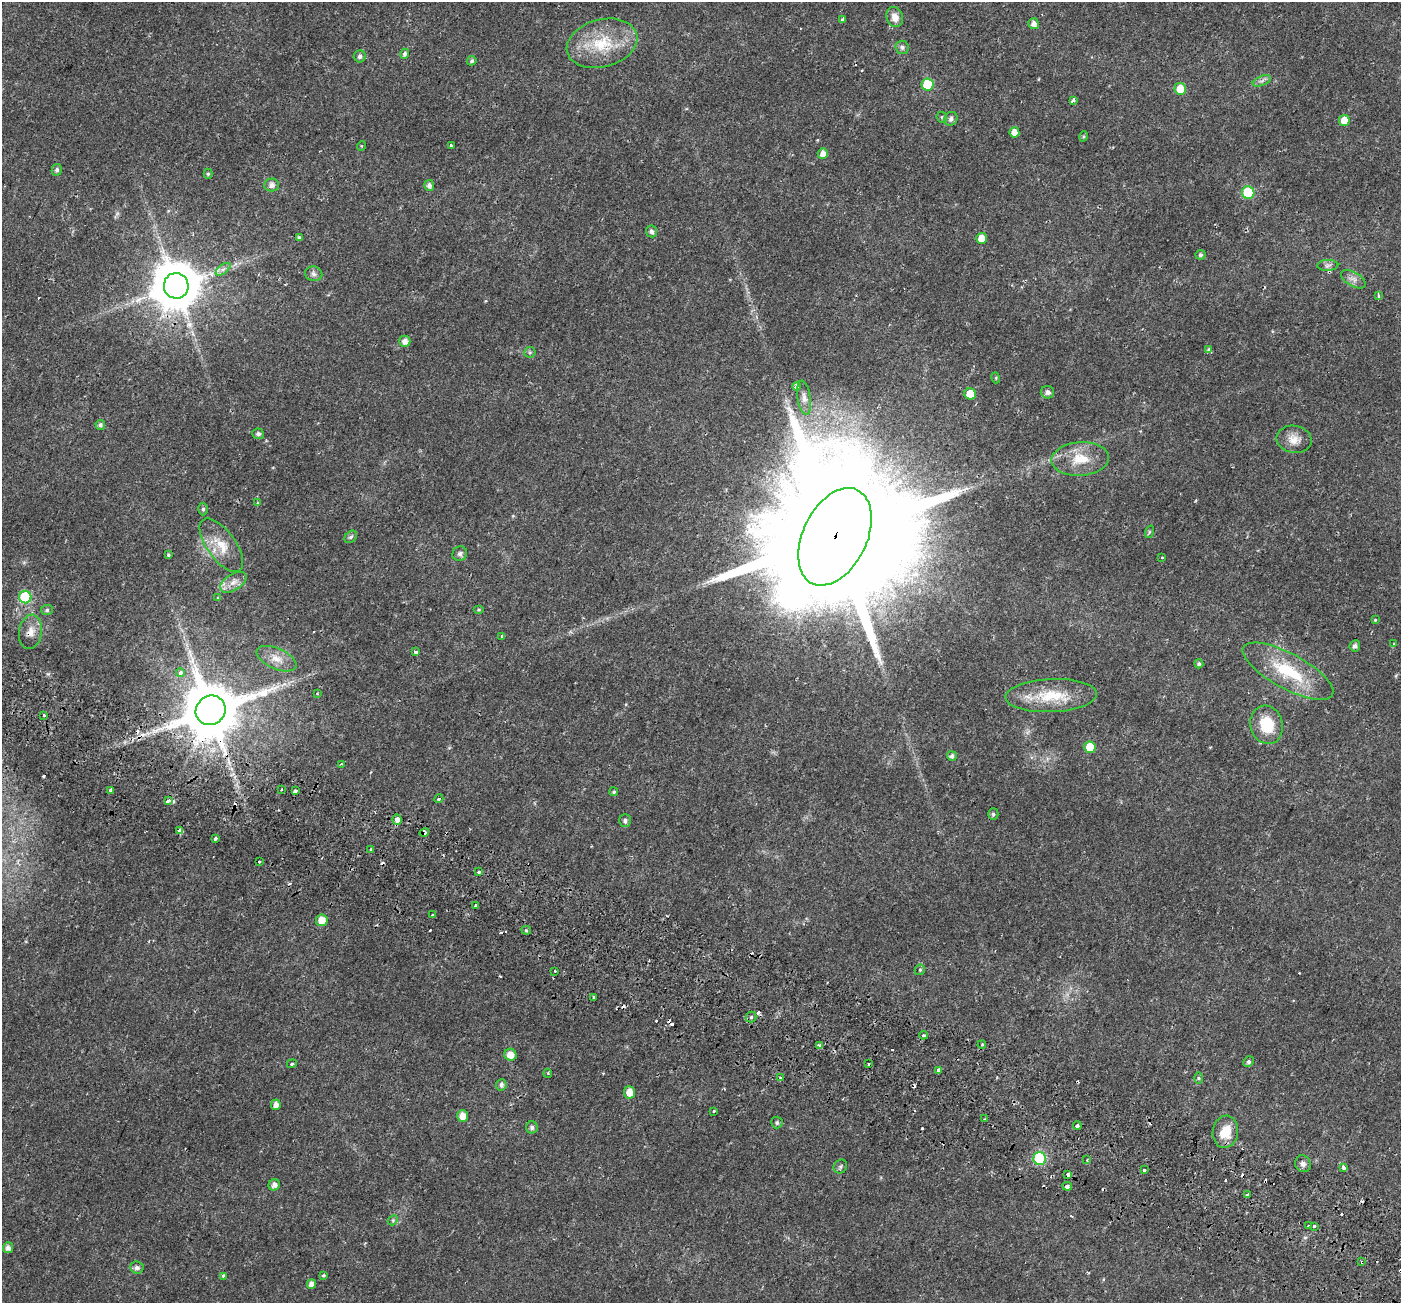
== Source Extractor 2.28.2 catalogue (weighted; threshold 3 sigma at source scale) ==
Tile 6 of 4 x 4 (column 2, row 2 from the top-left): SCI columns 1469-2867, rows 2897-4197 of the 5743 x 5856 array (HDU 1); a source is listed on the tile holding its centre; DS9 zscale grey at full resolution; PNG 1403 x 1305 px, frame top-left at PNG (2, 2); each listed source drawn as its Kron ellipse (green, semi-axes under 4 px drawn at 4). Shown black and unused: <1% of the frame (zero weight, under 2 of 3 exposures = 5% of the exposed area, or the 3 px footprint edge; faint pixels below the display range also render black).
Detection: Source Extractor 2.28.2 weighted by HDU 2 'WHT'; one run over the whole footprint, this tile lists its part. Background 0.0187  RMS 0.003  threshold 0.0136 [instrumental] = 3 sigma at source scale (4.5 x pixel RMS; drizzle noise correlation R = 1.50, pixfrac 1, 0.0396/0.0396 arcsec/px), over >= 5 px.
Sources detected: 178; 33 cosmic-ray / hot-pixel residue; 2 long thin detections or spike segments (spike, bleed or trail) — neither listed nor drawn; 1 inside a brighter listed object's ellipse — not listed separately; the other 142 listed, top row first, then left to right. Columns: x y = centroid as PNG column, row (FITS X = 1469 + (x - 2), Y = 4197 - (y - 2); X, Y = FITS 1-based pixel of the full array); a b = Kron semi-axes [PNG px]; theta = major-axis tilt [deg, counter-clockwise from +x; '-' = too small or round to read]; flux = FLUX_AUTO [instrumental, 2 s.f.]
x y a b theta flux
895 17 10 8 -73 2.2
842 19 3 3 - 0.66
1034 24 5 5 - 1.3
602 43 36 24 15 13
902 47 7 6 - 0.74
405 54 5 4 - 0.76
360 56 6 6 - 0.91
472 61 5 4 - 0.66
1262 81 9 4 23 0.92
928 84 6 6 - 12
1180 89 6 5 - 5.1
1073 100 4 3 - 0.92
942 117 6 5 - 0.44
951 119 7 6 - 1
1344 120 5 5 - 4.2
1014 132 5 5 - 2.9
1084 136 5 3 - 0.3
361 146 5 3 - 0.23
451 146 3 3 - 0.82
823 153 5 5 - 2
57 170 6 5 - 0.78
208 174 5 4 - 0.41
271 185 7 6 - 1.5
429 185 5 5 - 1.1
1248 193 6 6 - 18
651 231 6 5 - 1
299 237 4 4 - 0.47
981 238 5 5 - 3.5
1200 255 5 5 - 0.64
1328 265 10 5 2 0.86
223 269 8 4 37 0.99
314 274 8 7 - 1
1353 279 14 7 -31 1.5
176 286 13 12 - 1400
1379 296 3 3 - 0.62
405 341 5 5 - 1.8
1209 350 4 4 - 0.83
530 352 6 5 - 0.48
996 378 5 3 - 0.29
796 386 4 3 - 44
1047 392 7 6 - 1.2
970 394 6 5 - 7.5
804 398 17 6 -82 1.7
100 425 5 5 - 0.8
258 434 6 5 - 0.72
1294 439 17 13 -9 3.3
1080 459 29 17 4 7.9
258 503 3 3 - 0.4
203 509 6 5 - 0.64
1149 532 6 4 72 0.45
351 537 7 5 44 0.67
835 537 52 32 64 19000
221 545 31 14 -54 6.4
460 554 7 7 - 0.89
168 555 3 3 - 0.42
1162 557 3 3 - 0.71
233 582 15 8 32 2.2
25 597 6 6 - 22
217 598 3 3 - 0.5
47 610 6 5 - 0.55
479 610 5 3 - 0.31
1375 620 4 4 - 0.3
30 632 17 11 81 2.9
502 637 4 3 - 1.8
1394 644 3 3 - 0.24
1355 646 6 5 - 1
415 652 4 3 - 0.87
276 659 21 10 -24 3.3
1199 664 4 4 - 0.71
1288 671 50 17 -28 17
180 673 4 4 - 1.1
317 694 3 3 - 0.42
1051 696 46 16 2 11
211 710 15 14 - 2300
44 715 3 3 - 0.98
1267 725 19 16 -75 8.8
1090 747 6 5 - 7.8
952 756 5 5 - 0.97
341 764 3 3 - 0.32
281 789 3 2 - 0.5
110 790 3 3 - 1.3
295 791 3 3 - 4.1
614 792 4 4 - 0.44
439 799 4 4 - 0.36
169 801 4 3 - 9.4
993 814 6 5 - 0.6
397 820 5 4 - 2.9
625 820 6 5 - 0.78
180 831 4 4 - 4.2
424 833 5 4 - 2.8
215 838 3 3 - 3.7
371 849 3 3 - 1.3
259 862 3 2 - 0.31
479 872 4 3 - 1.1
476 905 3 3 - 1.2
432 915 3 3 - 0.44
322 920 6 5 - 3.1
526 930 5 4 - 0.43
920 970 5 4 - 0.45
555 971 3 2 - 0.35
593 998 3 3 - 1
751 1017 5 5 - 0.49
923 1035 4 3 - 0.37
982 1045 4 3 - 0.44
820 1046 4 3 - 2
510 1055 6 6 - 2.8
1248 1062 5 5 - 0.62
292 1064 5 3 - 0.34
868 1064 3 2 - 0.41
938 1070 4 3 - 2.2
548 1073 4 3 - 0.25
780 1078 3 3 - 1.4
1198 1078 6 4 -90 0.42
501 1085 5 5 - 0.97
629 1092 6 5 - 3
276 1105 5 5 - 1.5
713 1111 3 3 - 3.2
462 1116 6 5 - 2.5
985 1119 3 2 - 0.26
777 1123 6 5 - 0.59
1077 1126 4 3 - 0.63
532 1127 6 6 - 0.87
1225 1132 16 12 81 5.6
1040 1159 6 6 - 29
1087 1160 3 3 - 0.45
1303 1164 8 7 - 1.2
840 1167 7 6 - 0.65
1343 1167 4 3 - 1.2
1144 1170 3 3 - 1.1
1068 1174 4 3 - 2.2
274 1185 6 5 - 1.4
1067 1186 5 4 - 2.6
1247 1195 3 3 - 1.6
393 1220 6 4 46 0.43
1309 1226 3 3 - 2.2
1314 1226 3 3 - 4
8 1248 5 5 - 1.3
1362 1262 4 2 - 0.29
137 1268 7 6 - 0.98
323 1275 3 3 - 0.49
223 1276 3 3 - 2
311 1284 5 4 - 1.7
Overlapping masked pixels (flux is a lower limit): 8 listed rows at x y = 176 286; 835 537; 30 632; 211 710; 424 833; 938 1070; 1068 1174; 1362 1262